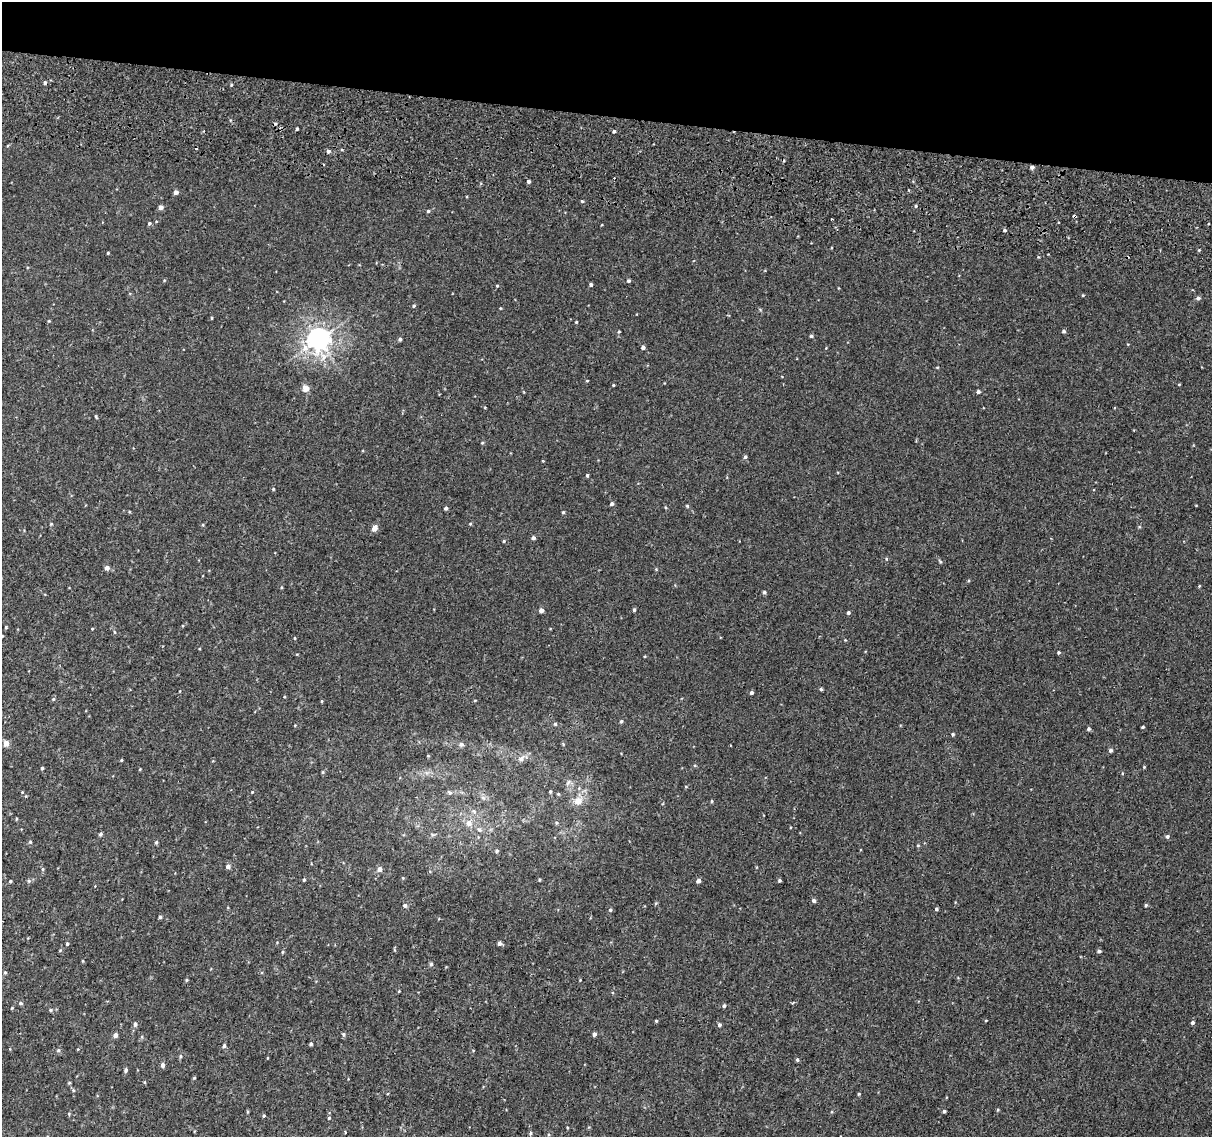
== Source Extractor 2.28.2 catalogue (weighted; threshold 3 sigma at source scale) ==
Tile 2 of 4 x 4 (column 2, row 1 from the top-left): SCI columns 1258-2467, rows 3735-4869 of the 4945 x 5257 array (HDU 1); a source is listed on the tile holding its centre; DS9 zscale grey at full resolution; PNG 1214 x 1139 px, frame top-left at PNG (2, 2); no overlay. Shown black and unused: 10% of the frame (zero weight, under 2 of 3 exposures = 6% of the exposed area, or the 3 px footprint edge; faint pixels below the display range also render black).
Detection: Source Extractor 2.28.2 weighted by HDU 2 'WHT'; one run over the whole footprint, this tile lists its part. Background 0.00573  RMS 0.0057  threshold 0.0256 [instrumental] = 3 sigma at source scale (4.5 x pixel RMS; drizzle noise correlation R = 1.50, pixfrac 1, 0.0396/0.0396 arcsec/px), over >= 5 px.
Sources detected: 162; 4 cosmic-ray / hot-pixel residue — not listed; the other 158 listed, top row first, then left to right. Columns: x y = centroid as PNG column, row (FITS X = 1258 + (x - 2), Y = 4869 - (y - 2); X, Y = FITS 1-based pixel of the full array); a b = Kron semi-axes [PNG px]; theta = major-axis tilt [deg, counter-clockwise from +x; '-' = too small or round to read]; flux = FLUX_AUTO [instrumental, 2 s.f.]
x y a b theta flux
45 83 4 4 - 1.2
231 85 5 3 - 0.55
297 129 3 3 - 0.63
614 131 4 3 - 0.84
328 151 5 4 - 1.2
1032 167 5 4 - 1.6
529 181 4 4 - 1.1
176 192 4 4 - 2.2
582 201 4 3 - 0.55
916 206 4 3 - 0.53
161 207 5 4 - 2.3
428 211 4 4 - 0.74
1075 216 4 3 - 4.8
831 219 2 2 - 0.59
149 223 5 4 - 0.91
1004 230 5 4 - 0.7
1199 250 4 3 - 0.52
108 253 3 3 - 0.45
628 281 4 4 - 0.99
591 285 4 4 - 1.1
497 286 4 4 - 0.49
1083 295 4 3 - 0.41
1198 298 5 5 - 1.3
413 306 4 4 - 0.8
500 308 4 3 - 0.4
212 318 4 3 - 0.51
49 321 4 4 - 0.44
576 322 3 3 - 0.5
1064 331 4 4 - 1
619 332 4 3 - 0.5
811 336 4 3 - 0.97
319 339 8 7 - 400
400 339 4 4 - 1
643 347 4 4 - 1.5
587 381 4 3 - 0.41
613 385 4 3 - 0.41
306 388 4 4 - 7.1
978 392 4 4 - 1.2
96 417 5 3 - 0.61
482 443 5 3 - 0.44
745 457 4 4 - 0.98
587 475 4 3 - 0.71
273 489 4 3 - 0.51
612 504 4 4 - 1.3
687 506 4 4 - 0.7
446 508 4 4 - 1.1
563 512 4 3 - 0.62
51 524 4 3 - 0.48
470 524 5 3 - 0.47
203 525 4 3 - 0.45
374 528 6 5 - 3.8
533 538 4 4 - 1.4
504 541 4 3 - 0.58
886 559 5 3 - 0.51
940 561 6 3 -37 0.66
107 568 5 5 - 2.4
656 569 4 4 - 0.47
1199 586 4 3 - 0.45
764 592 4 4 - 0.94
541 610 4 4 - 2.3
634 610 5 4 - 0.79
848 613 4 4 - 0.98
6 627 3 3 - 0.62
92 629 3 3 - 0.41
295 638 4 3 - 0.41
845 640 3 3 - 0.36
1059 652 4 3 - 0.81
645 656 4 3 - 0.43
821 689 4 4 - 0.72
180 691 3 2 - 0.35
751 693 4 4 - 1.2
53 699 5 5 - 0.67
322 701 4 3 - 0.56
621 721 4 4 - 0.76
555 724 5 5 - 0.67
1143 727 3 3 - 0.72
1089 729 5 4 - 0.92
953 734 4 4 - 0.69
6 743 4 4 - 5.4
461 744 7 6 - 1.5
1110 750 5 4 - 1.3
428 756 4 4 - 0.46
521 758 12 7 42 2.6
121 760 4 3 - 0.54
1144 767 3 3 - 0.5
42 768 4 3 - 0.78
140 769 4 3 - 0.43
323 772 5 3 - 0.59
568 782 10 5 44 1.4
550 791 4 3 - 0.66
22 792 4 3 - 0.36
449 792 8 4 -44 0.96
558 794 5 4 - 0.58
483 798 9 3 -45 1.1
578 801 13 11 40 5.6
712 801 5 3 - 0.51
16 819 5 3 - 0.44
469 823 10 9 - 3.4
556 823 6 4 -22 0.82
479 829 8 5 -61 1.4
100 834 5 4 - 1
433 835 6 4 -18 0.76
1167 836 5 4 - 1.1
30 842 5 5 - 0.75
156 842 5 4 - 0.89
918 845 5 3 - 0.46
497 851 5 4 - 0.66
228 866 4 4 - 2.2
43 869 5 4 - 0.67
379 869 5 4 - 3.2
403 878 4 3 - 0.49
304 880 4 3 - 0.68
539 880 4 3 - 0.46
779 880 4 4 - 0.78
10 881 4 3 - 0.57
29 881 5 5 - 0.87
698 881 4 4 - 2.2
814 901 4 4 - 1.3
405 905 5 4 - 1.5
1146 905 4 4 - 0.75
936 909 3 3 - 0.92
610 910 4 4 - 0.78
160 917 4 4 - 0.89
500 943 5 4 - 1.6
67 944 4 3 - 0.73
60 950 5 3 - 0.43
1099 951 5 4 - 1.1
282 952 4 4 - 0.61
83 961 4 3 - 0.43
431 964 5 5 - 0.84
5 972 4 3 - 0.66
186 980 5 3 - 0.58
399 991 4 3 - 0.42
21 1003 5 4 - 0.83
724 1006 4 4 - 0.88
51 1010 5 4 - 0.72
656 1021 4 3 - 0.55
1192 1023 4 4 - 1.1
135 1024 5 5 - 1.6
719 1025 5 5 - 1.1
343 1034 5 5 - 0.98
594 1034 4 4 - 1.6
115 1035 4 4 - 2.8
311 1044 3 3 - 0.91
224 1046 5 4 - 1.2
58 1050 5 5 - 0.78
181 1056 6 4 75 0.8
797 1060 5 3 - 0.85
162 1065 5 4 - 2.1
126 1070 5 4 - 1.1
194 1078 4 3 - 0.52
73 1090 5 5 - 0.69
859 1094 5 3 - 0.54
998 1110 5 3 - 0.54
944 1111 4 3 - 0.95
264 1116 4 3 - 0.52
329 1118 5 4 - 0.67
531 1133 5 4 - 0.74
Overlapping masked pixels (flux is a lower limit): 1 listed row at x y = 1075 216